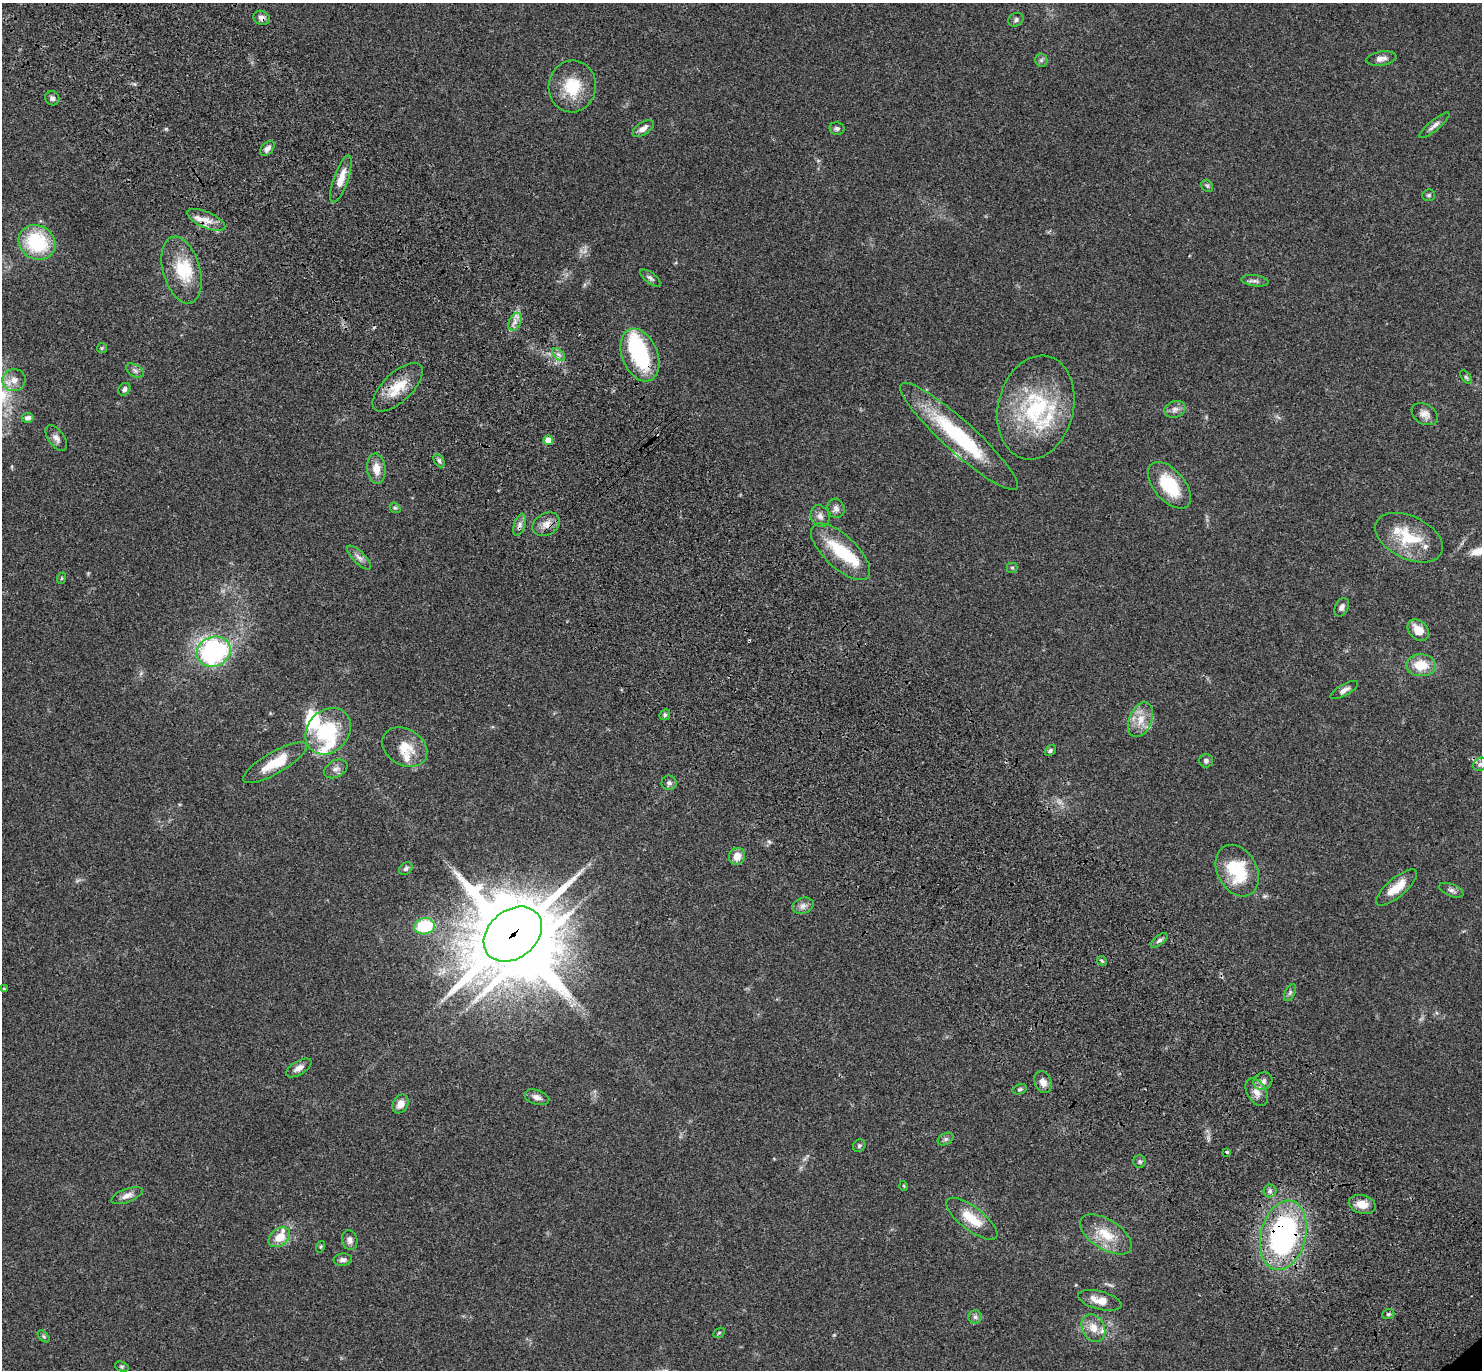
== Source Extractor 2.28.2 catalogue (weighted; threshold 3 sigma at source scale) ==
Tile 11 of 4 x 4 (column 3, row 3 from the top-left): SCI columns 3061-4540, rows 1642-3009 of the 6141 x 6133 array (HDU 1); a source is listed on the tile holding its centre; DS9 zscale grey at full resolution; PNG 1484 x 1372 px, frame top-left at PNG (2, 3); each listed source drawn as its Kron ellipse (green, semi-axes under 4 px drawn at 4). Shown black and unused: <1% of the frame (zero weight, under 3 of 4 exposures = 6% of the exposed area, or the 3 px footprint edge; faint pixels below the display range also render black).
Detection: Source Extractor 2.28.2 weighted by HDU 2 'WHT'; one run over the whole footprint, this tile lists its part. Background 0.0512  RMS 0.0054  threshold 0.0244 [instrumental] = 3 sigma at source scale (4.5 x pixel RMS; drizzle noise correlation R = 1.50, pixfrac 1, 0.05/0.05 arcsec/px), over >= 5 px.
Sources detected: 119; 1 too faint to see at this stretch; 1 inside a brighter object's white glare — neither listed nor drawn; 14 inside a brighter listed object's ellipse — not listed separately; the other 103 listed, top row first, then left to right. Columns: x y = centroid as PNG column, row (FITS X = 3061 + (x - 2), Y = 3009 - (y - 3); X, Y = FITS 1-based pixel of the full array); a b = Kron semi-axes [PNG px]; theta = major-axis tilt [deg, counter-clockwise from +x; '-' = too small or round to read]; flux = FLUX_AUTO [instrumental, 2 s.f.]
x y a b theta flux
262 18 8 7 - 2.3
1016 20 8 6 31 1.4
1381 59 15 7 9 3
1041 60 6 6 - 1.2
572 86 26 23 82 18
52 98 7 6 - 1.7
1434 125 19 5 40 2.4
643 128 12 6 34 2.8
837 128 7 6 - 1.3
267 148 8 5 47 2.3
341 179 25 7 71 7.2
1207 186 6 5 - 0.95
1429 195 6 6 - 0.87
206 220 20 8 -24 5.4
37 242 19 16 -34 35
181 270 34 18 -74 20
650 278 12 5 -37 1.5
1255 281 13 5 -7 1.8
515 322 9 6 66 2.6
102 348 5 5 - 0.63
559 354 8 4 -44 1.5
640 355 27 17 -68 42
135 371 10 6 -31 1.6
1466 377 8 4 -54 0.79
14 380 11 11 - 4.7
398 387 31 14 43 14
124 389 7 5 51 1.4
1036 407 53 37 76 54
1175 409 11 8 18 2.5
1425 414 14 10 -31 3.5
28 418 6 4 10 1.9
959 436 78 15 -42 48
56 438 14 8 -54 2.8
548 440 5 4 - 5.5
439 461 7 5 -63 1.2
376 469 15 9 -83 6.1
1169 485 28 15 -49 24
395 508 6 4 -40 0.82
836 508 10 8 -68 2.3
820 516 11 9 -66 2.6
546 524 14 10 28 4.6
519 525 11 5 72 2.1
1409 538 36 21 -25 22
841 552 37 16 -43 23
359 557 16 6 -45 2.6
1012 568 5 5 - 0.67
62 578 6 3 71 0.56
1342 607 10 6 64 2
1418 630 12 9 -45 6.9
214 652 17 15 22 90
1421 665 15 11 -2 11
1344 690 15 6 30 2.5
665 715 6 5 - 0.84
1141 720 18 11 67 7.7
328 731 25 20 48 32
405 747 24 18 -31 11
1050 751 6 4 36 1.2
1206 761 7 6 - 1.3
275 763 36 11 30 14
1480 764 7 6 - 1.6
336 769 12 8 27 2.7
669 783 7 7 - 1.5
737 856 8 8 - 5.7
406 868 7 5 42 1.3
1237 871 27 19 -62 26
1397 888 25 9 40 9.7
1451 890 13 6 -23 1.9
803 906 11 8 20 2.5
425 926 10 8 10 28
513 934 32 24 39 4700
1159 940 10 5 38 1.5
1102 961 5 4 - 0.72
4 989 4 4 - 0.64
1290 993 9 5 63 1.2
299 1068 14 7 31 3.1
1263 1081 10 8 37 2.8
1043 1082 11 8 -67 4
1020 1089 7 5 18 1
1257 1092 15 9 -59 4.4
537 1097 13 7 -17 2.8
400 1104 10 7 58 4.5
946 1139 8 5 27 1.3
859 1146 7 6 - 1
1227 1152 3 3 - 0.72
1139 1161 6 6 - 1.1
904 1186 5 3 - 0.47
1270 1191 6 6 - 1.4
127 1196 16 6 21 3.2
1362 1204 14 9 -16 6
972 1219 31 11 -37 13
1106 1234 29 15 -33 13
1283 1235 35 22 76 120
279 1237 12 8 38 8.4
350 1240 10 7 -78 2.3
321 1247 6 4 70 0.6
343 1260 9 6 2 1.9
1100 1300 22 9 -14 6.8
1388 1314 6 4 20 0.98
975 1317 6 6 - 1.5
1093 1328 14 11 -62 6.1
719 1333 6 4 31 0.69
44 1336 7 4 -45 0.87
122 1367 7 5 -16 0.81
Overlapping masked pixels (flux is a lower limit): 7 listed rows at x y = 262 18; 341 179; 206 220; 640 355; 546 524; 513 934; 1283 1235